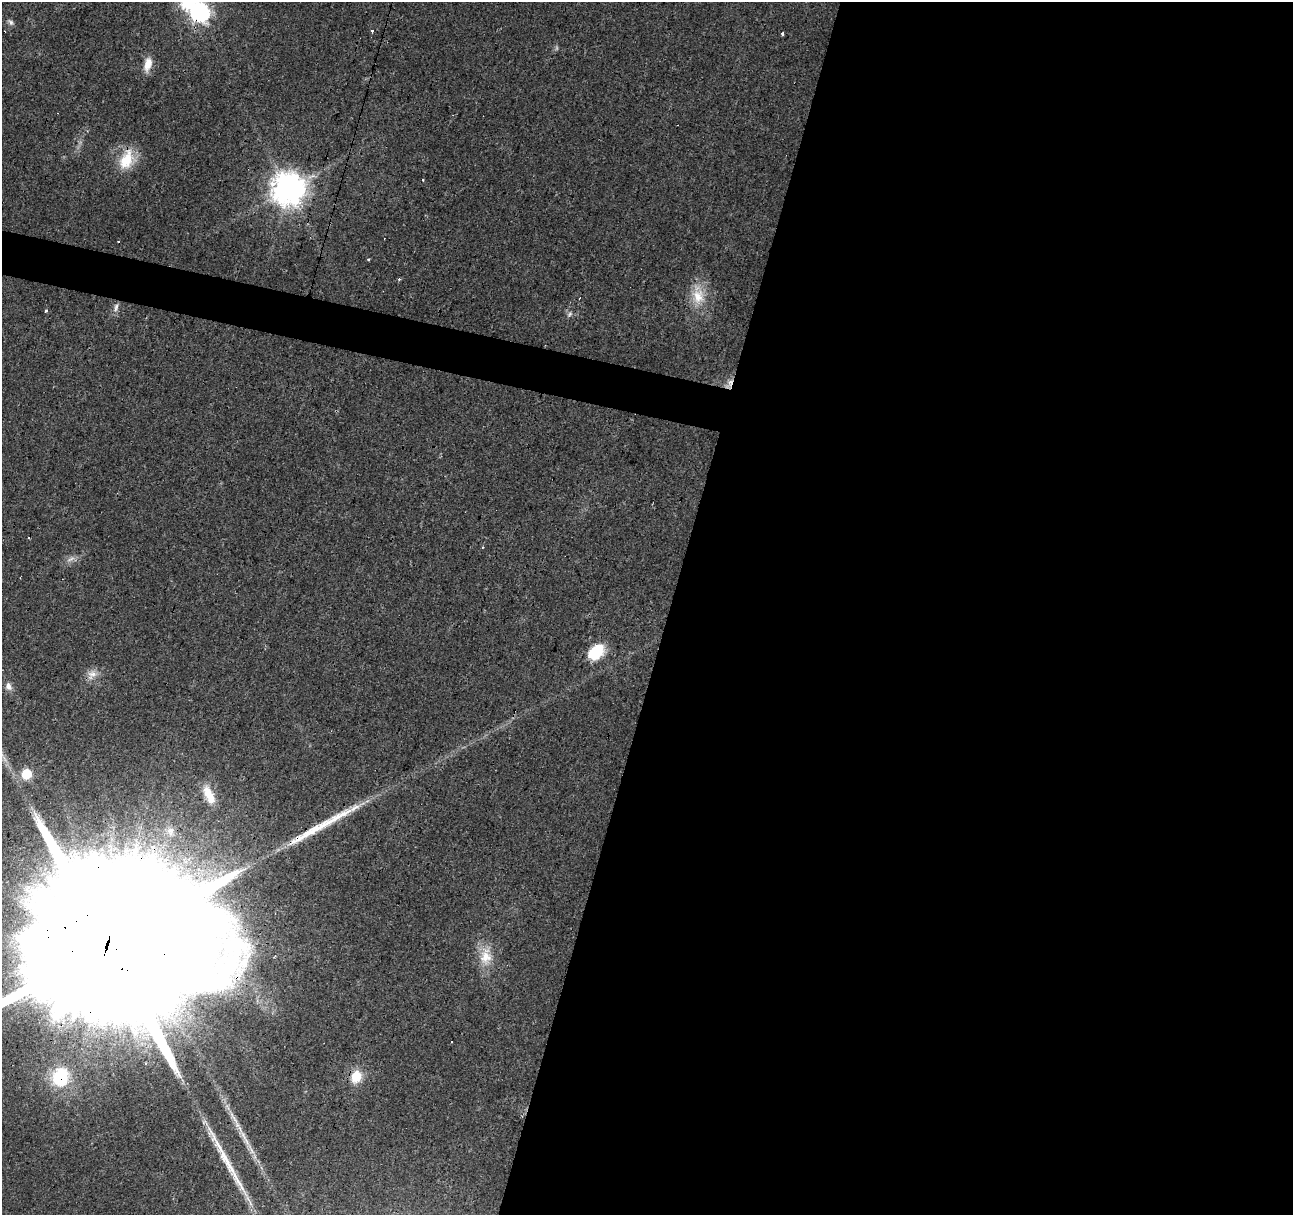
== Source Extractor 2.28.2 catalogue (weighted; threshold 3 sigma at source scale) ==
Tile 12 of 4 x 4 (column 4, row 3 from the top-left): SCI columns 3875-5165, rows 1430-2642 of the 5169 x 5349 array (HDU 1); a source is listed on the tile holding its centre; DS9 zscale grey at full resolution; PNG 1295 x 1217 px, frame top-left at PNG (2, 2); no overlay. Shown black and unused: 50% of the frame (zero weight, under 3 of 4 exposures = <1% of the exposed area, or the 3 px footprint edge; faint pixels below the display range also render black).
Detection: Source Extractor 2.28.2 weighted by HDU 2 'WHT'; one run over the whole footprint, this tile lists its part. Background 0.0242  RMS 0.0031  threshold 0.0138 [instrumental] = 3 sigma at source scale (4.5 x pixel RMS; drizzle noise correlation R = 1.50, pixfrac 1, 0.0396/0.0396 arcsec/px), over >= 5 px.
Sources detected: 38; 1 too faint to see at this stretch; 1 inside a brighter object's white glare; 5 cosmic-ray / hot-pixel residue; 2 long thin detections or spike segments (spike, bleed or trail) — not listed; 2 inside a brighter listed object's ellipse — not listed separately; the other 27 listed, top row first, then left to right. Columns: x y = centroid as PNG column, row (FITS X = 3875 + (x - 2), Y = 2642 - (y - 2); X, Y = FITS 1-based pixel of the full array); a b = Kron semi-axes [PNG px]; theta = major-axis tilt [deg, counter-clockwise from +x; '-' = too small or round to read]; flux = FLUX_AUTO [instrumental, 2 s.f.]
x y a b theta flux
200 12 8 7 - 130
11 22 9 6 -45 0.93
372 30 4 3 - 0.62
782 34 3 3 - 0.84
148 64 18 9 77 3.7
126 160 27 17 62 9.1
423 180 3 3 - 0.37
288 188 10 10 - 600
369 259 3 3 - 0.57
698 295 29 17 -82 8.3
116 307 12 6 87 1.4
46 311 3 3 - 0.79
570 314 9 6 53 0.86
729 384 17 7 61 2.1
71 559 13 5 29 1.5
596 652 20 13 45 10
92 675 16 11 43 2.7
8 686 11 8 -69 1.7
26 774 6 6 - 20
209 795 24 9 -65 5.1
307 834 63 10 29 11
107 945 114 35 73 73000
486 956 26 17 87 7.3
452 1041 3 3 - 1.9
356 1076 13 11 79 6.6
60 1077 21 18 71 14
243 1136 21 7 -63 3.6
Overlapping masked pixels (flux is a lower limit): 7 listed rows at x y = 200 12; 288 188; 729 384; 307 834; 107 945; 60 1077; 243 1136
Isophote crosses this tile's border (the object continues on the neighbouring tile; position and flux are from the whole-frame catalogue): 1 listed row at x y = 107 945